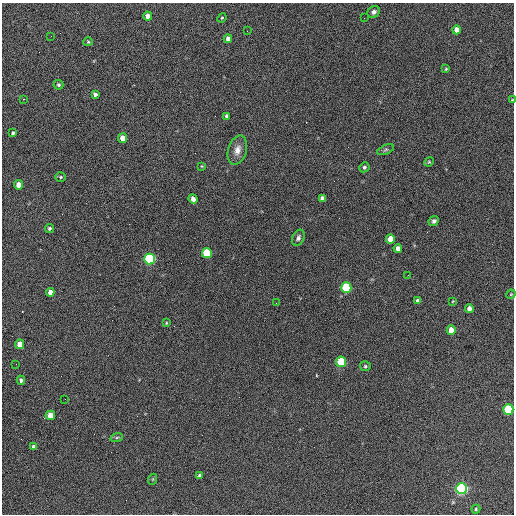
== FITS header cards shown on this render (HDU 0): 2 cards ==
NAXIS1  =                  512 / Axis length
NAXIS2  =                  512 / Axis length

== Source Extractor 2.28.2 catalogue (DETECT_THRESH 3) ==
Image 512 x 512 px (HDU 0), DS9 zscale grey, 1 PNG px = 1 image px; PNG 516 x 516 px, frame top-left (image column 1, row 512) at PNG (2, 3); each listed source drawn as its Kron ellipse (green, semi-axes under 4 px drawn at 4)
Background 587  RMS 26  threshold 78.6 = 3 sigma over >= 5 px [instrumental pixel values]
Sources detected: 57; all 57 listed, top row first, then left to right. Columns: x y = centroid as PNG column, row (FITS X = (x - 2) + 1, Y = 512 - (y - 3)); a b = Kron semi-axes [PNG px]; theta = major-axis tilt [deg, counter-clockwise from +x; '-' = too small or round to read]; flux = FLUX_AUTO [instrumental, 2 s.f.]
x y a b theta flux
374 12 6 5 - 5100
148 16 4 4 - 12000
222 18 5 4 - 1800
364 18 3 2 - 1500
456 30 4 4 - 13000
247 31 3 2 - 1700
51 36 2 2 - 1600
228 39 4 4 - 9000
88 42 5 4 - 2000
446 69 4 3 - 1700
58 85 5 5 - 2800
95 94 4 4 - 5000
23 99 3 2 - 3500
512 100 4 3 - 1400
227 116 4 3 - 3500
13 133 4 3 - 3000
123 138 5 4 - 24000
237 150 15 9 74 15000
386 150 9 4 22 3300
429 162 5 4 - 1900
202 166 3 3 - 1500
364 167 5 5 - 3900
61 177 5 4 - 2100
19 185 4 4 - 23000
322 198 4 4 - 5900
193 199 5 4 - 7900
434 221 6 4 44 4500
49 228 4 4 - 3000
298 238 8 5 66 5000
390 239 5 4 - 24000
398 248 4 4 - 8400
207 253 5 5 - 99000
150 259 5 5 - 290000
408 275 2 2 - 870
346 288 5 5 - 220000
50 292 4 4 - 10000
511 294 5 3 - 1700
418 301 4 4 - 5900
453 301 4 2 - 1300
276 303 2 2 - 990
469 309 4 4 - 9200
166 323 3 3 - 1500
451 330 5 4 - 23000
20 344 4 4 - 18000
341 362 5 5 - 95000
16 364 2 2 - 820
365 366 5 5 - 3100
21 380 4 4 - 3500
65 399 2 2 - 1000
508 409 5 5 - 150000
50 415 5 4 - 31000
117 437 6 4 19 2100
34 447 4 4 - 8100
200 476 4 4 - 4300
153 479 5 3 - 1600
461 489 5 5 - 470000
476 509 4 4 - 2200
At the frame edge (FLAGS 8, measured only in part): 1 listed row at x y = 512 100